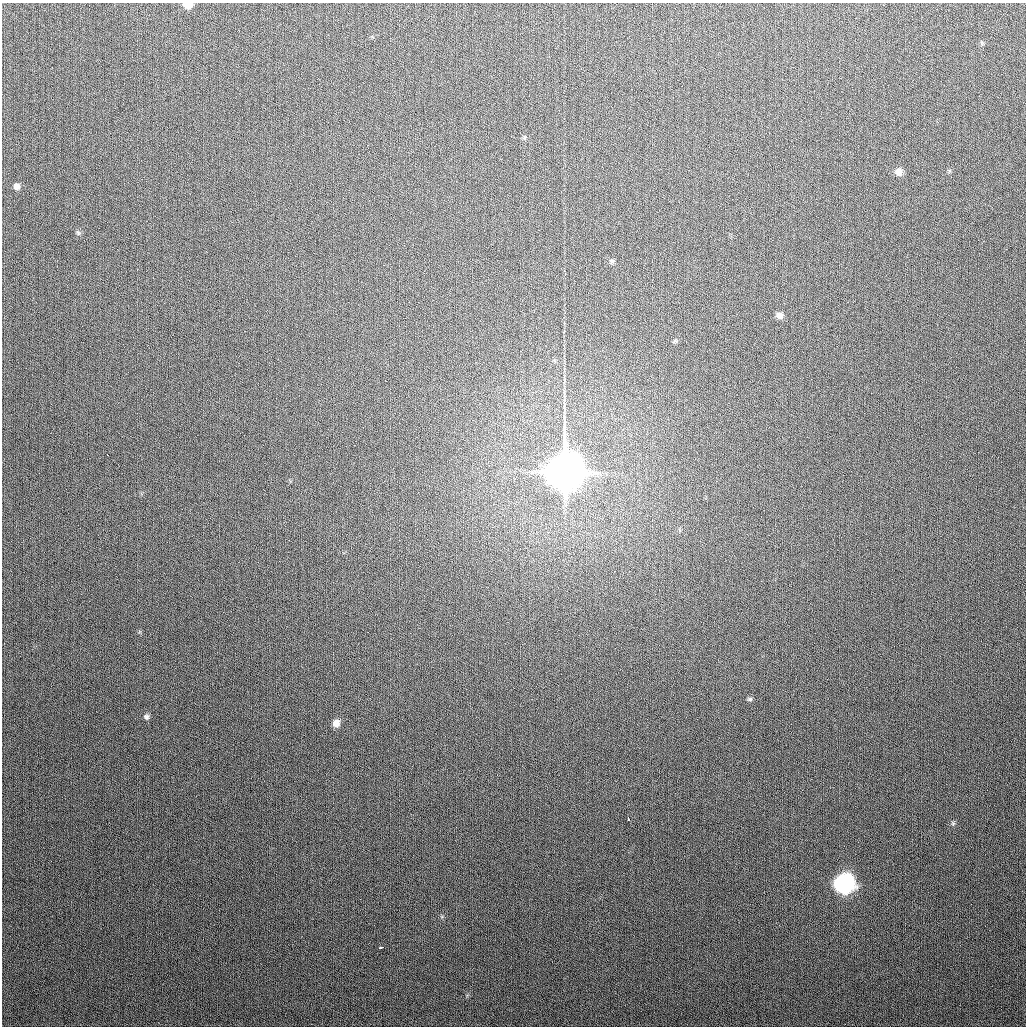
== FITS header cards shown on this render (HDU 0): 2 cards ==
NAXIS1  =                 1024
NAXIS2  =                 1024

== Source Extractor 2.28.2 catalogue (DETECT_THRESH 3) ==
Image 1024 x 1024 px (HDU 0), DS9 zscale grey, 1 PNG px = 1 image px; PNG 1028 x 1028 px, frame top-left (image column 1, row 1024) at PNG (2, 3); no overlay
Background 287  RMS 11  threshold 34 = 3 sigma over >= 5 px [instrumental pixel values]
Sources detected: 17; all 17 listed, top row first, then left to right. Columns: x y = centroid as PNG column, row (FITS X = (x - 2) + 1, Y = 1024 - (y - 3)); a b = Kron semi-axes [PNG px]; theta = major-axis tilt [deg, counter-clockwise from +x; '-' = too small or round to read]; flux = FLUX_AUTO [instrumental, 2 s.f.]
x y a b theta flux
188 5 8 5 -1 9.8e+03
524 138 6 4 71 9.7e+02
898 172 8 7 - 5.6e+03
16 186 7 7 - 3.4e+03
78 233 6 5 - 1.3e+03
612 261 7 6 - 1.6e+03
779 315 7 6 - 4.0e+03
675 341 6 5 - 1.2e+03
107 454 3 2 - 3.2e+03
565 472 14 12 78 3.1e+06
750 699 7 5 1 1.3e+03
146 717 7 6 - 2.1e+03
336 723 8 7 - 6.1e+03
628 818 4 3 - 4.5e+03
953 823 6 5 - 1.2e+03
844 884 10 10 - 2.6e+05
381 947 4 3 - 2.3e+03
At the frame edge (FLAGS 8, measured only in part): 1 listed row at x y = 188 5